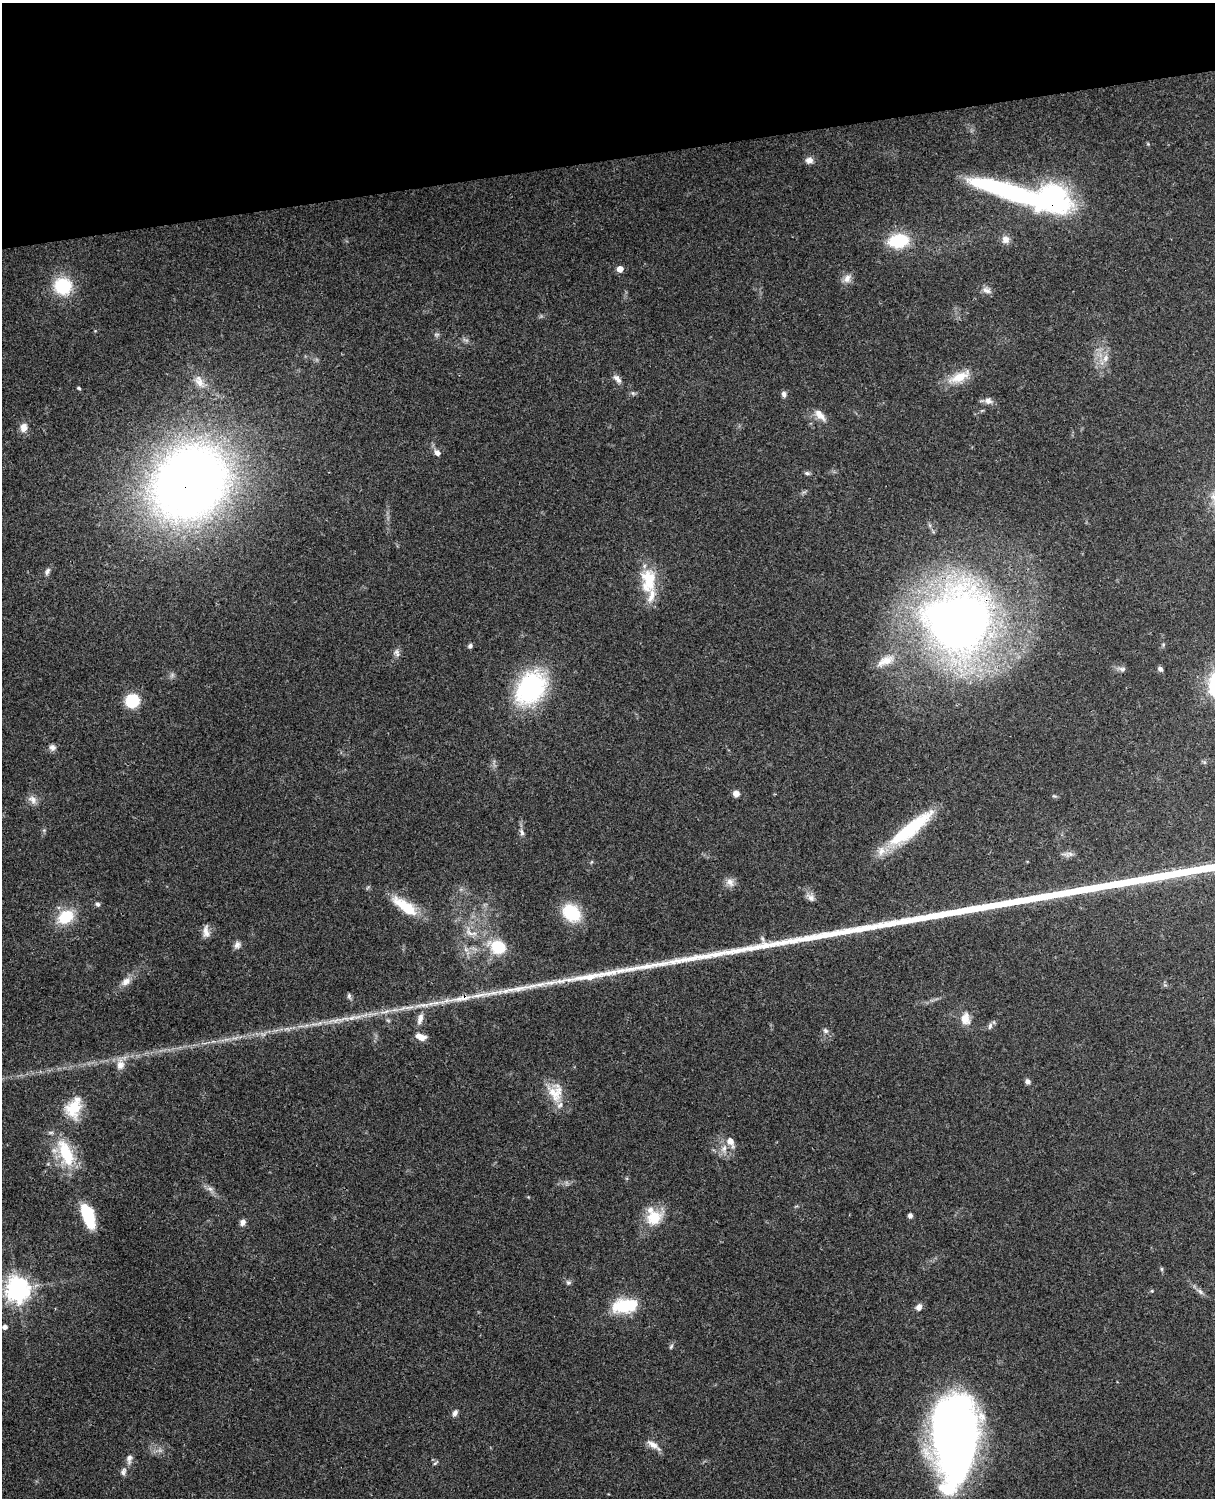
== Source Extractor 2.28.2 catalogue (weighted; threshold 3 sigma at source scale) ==
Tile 3 of 4 x 3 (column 3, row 1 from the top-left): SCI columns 2546-3758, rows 3269-4764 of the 5089 x 4926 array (HDU 1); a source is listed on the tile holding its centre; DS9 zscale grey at full resolution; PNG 1217 x 1500 px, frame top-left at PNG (2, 3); no overlay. Shown black and unused: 11% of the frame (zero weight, under 3 of 4 exposures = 6% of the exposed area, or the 3 px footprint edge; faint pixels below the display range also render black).
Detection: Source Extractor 2.28.2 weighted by HDU 2 'WHT'; one run over the whole footprint, this tile lists its part. Background 0.0794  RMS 0.0059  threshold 0.0266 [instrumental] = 3 sigma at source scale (4.5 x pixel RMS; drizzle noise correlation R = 1.50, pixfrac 1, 0.05/0.05 arcsec/px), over >= 5 px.
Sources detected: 92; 2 too faint to see at this stretch — not listed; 6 inside a brighter listed object's ellipse — not listed separately; the other 84 listed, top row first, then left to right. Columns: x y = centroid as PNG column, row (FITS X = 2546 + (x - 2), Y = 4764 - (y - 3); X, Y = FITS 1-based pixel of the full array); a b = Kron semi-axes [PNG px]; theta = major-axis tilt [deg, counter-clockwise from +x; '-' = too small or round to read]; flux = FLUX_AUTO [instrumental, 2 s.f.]
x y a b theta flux
809 160 10 8 -2 3.1
1011 192 98 16 -20 110
1005 239 10 10 - 3.9
898 241 17 12 8 31
620 269 5 5 - 6.5
847 278 13 9 56 4
63 286 18 17 - 30
986 290 12 8 -24 2.9
436 334 9 4 0 1.1
1105 358 12 8 68 4.1
959 377 31 11 23 12
617 379 13 6 -46 3
199 381 21 10 -61 6.8
79 388 5 3 - 0.77
784 394 8 6 -81 2.1
988 401 10 8 -19 3
820 415 19 9 -48 5.5
24 427 11 9 81 4.7
437 453 8 6 -39 3.1
807 473 7 5 0 1.3
190 483 58 48 43 700
47 571 10 6 65 2
649 584 24 17 37 14
960 621 56 52 37 540
470 646 6 5 - 1.4
397 653 11 8 -58 2.3
885 661 28 11 26 9
1122 669 9 7 -14 1.9
1160 669 6 5 - 1.6
172 675 7 5 47 1.3
531 688 39 28 53 71
132 701 12 11 - 23
52 747 9 8 - 2.5
736 794 6 6 - 3.9
33 800 14 9 -45 3.8
910 829 60 14 39 42
522 832 10 6 -71 2
1068 854 18 5 2 2.6
591 862 6 3 70 0.62
730 882 13 10 -57 3.8
810 897 13 8 -41 3.2
97 904 6 5 - 1.5
405 907 32 11 -36 21
571 913 18 14 -42 29
66 917 21 15 31 19
206 931 17 8 -85 4.1
469 933 18 7 -66 4.7
237 945 9 8 - 2.5
498 947 12 10 -21 28
126 982 14 9 34 4.5
349 996 8 5 82 1.3
462 998 60 8 11 19
965 1018 15 11 -85 6.8
420 1019 19 8 73 5.6
990 1026 9 5 75 1.7
825 1031 8 6 -45 1.7
421 1037 13 7 -19 5.1
120 1064 16 10 90 5.7
1028 1081 7 6 - 1.7
555 1092 27 20 -78 14
74 1108 28 18 69 18
730 1141 12 7 -60 5.1
724 1148 12 8 73 4.2
66 1153 41 18 -69 28
210 1189 9 6 -30 2.4
910 1215 6 5 - 1.6
88 1216 26 11 -71 25
654 1218 22 18 31 17
242 1222 8 7 - 2.5
1162 1269 6 4 -89 0.8
568 1282 6 6 - 1.5
17 1289 8 8 - 540
1152 1291 5 4 - 0.6
1200 1292 11 6 -42 2.3
625 1306 29 15 8 27
919 1307 8 7 - 3
5 1327 5 5 - 2.6
671 1346 8 5 63 1.1
455 1413 9 6 64 2.1
955 1438 74 36 88 490
653 1445 20 7 -34 4.6
129 1459 14 8 84 3.2
435 1463 9 3 40 0.88
123 1472 12 7 66 2.5
Overlapping masked pixels (flux is a lower limit): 4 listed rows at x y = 1011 192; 190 483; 960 621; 462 998
Isophote crosses this tile's border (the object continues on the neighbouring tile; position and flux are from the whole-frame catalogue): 1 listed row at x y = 955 1438